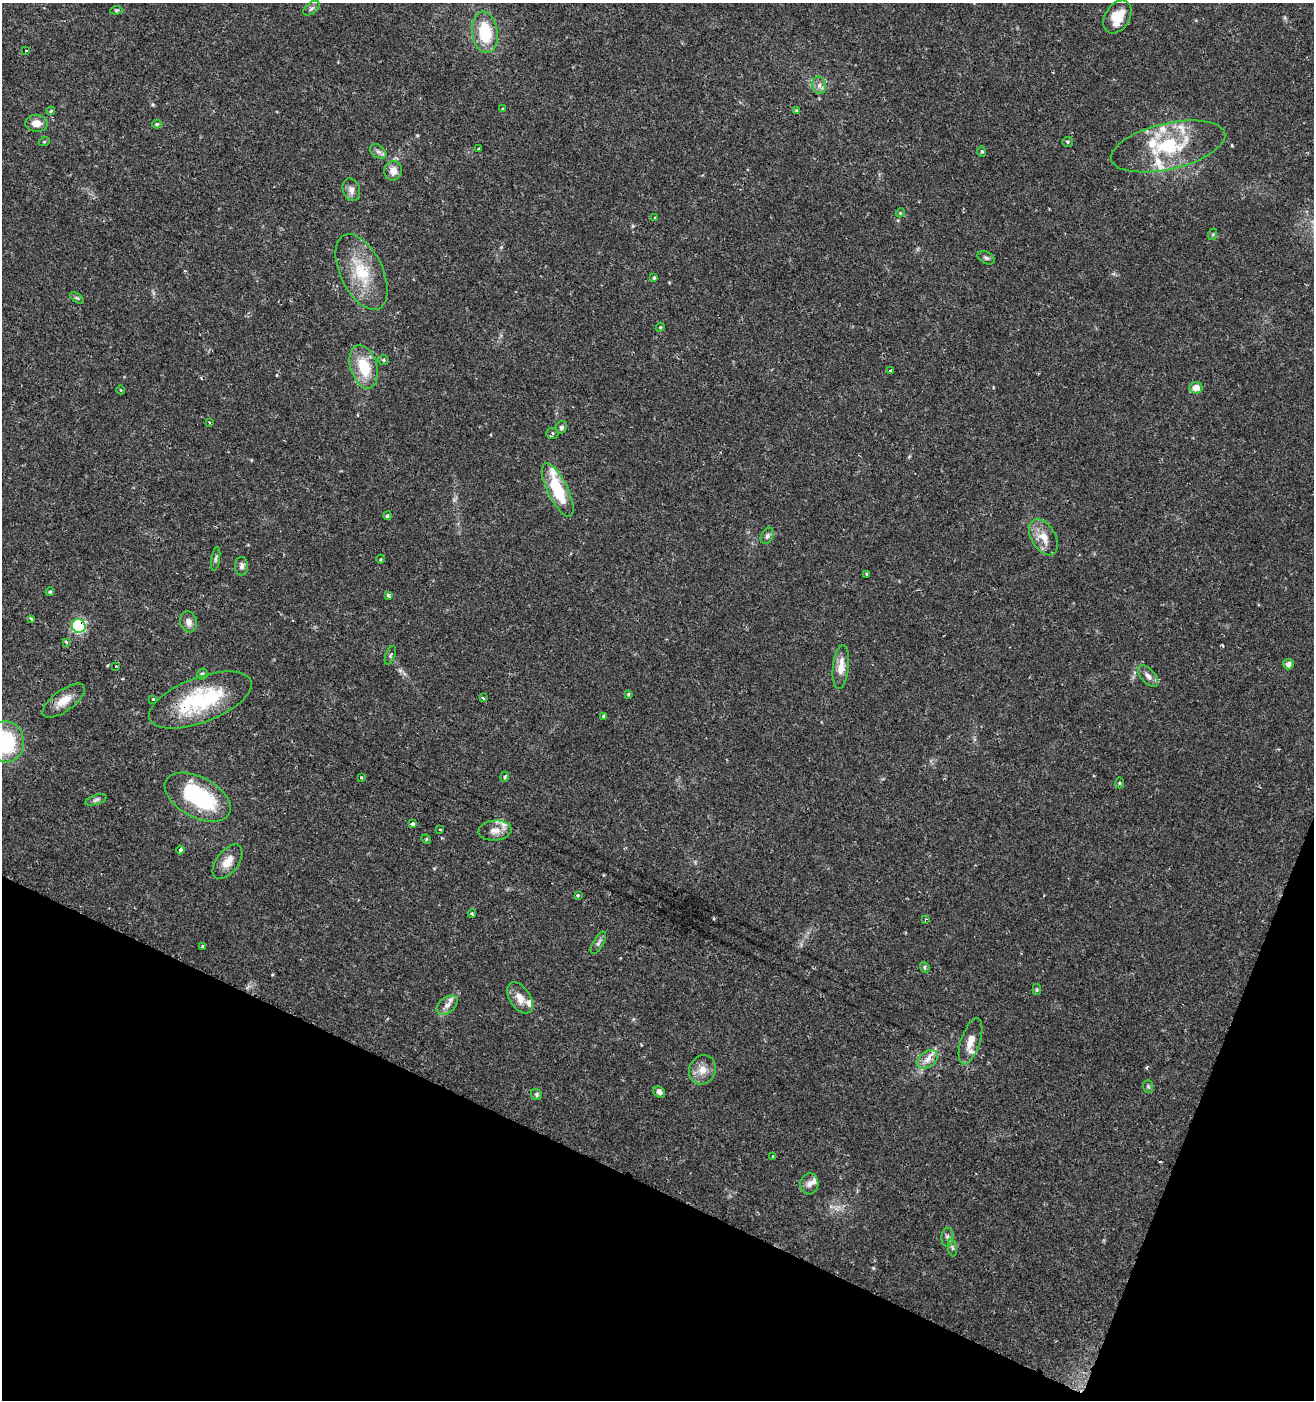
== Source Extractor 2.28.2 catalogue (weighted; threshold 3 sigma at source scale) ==
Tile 15 of 4 x 4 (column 3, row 4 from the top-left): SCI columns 2903-4214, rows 6-1403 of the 5735 x 5611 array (HDU 1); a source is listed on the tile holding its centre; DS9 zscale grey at full resolution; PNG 1316 x 1402 px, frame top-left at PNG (2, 3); each listed source drawn as its Kron ellipse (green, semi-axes under 4 px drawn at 4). Shown black and unused: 19% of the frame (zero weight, under 2 of 3 exposures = <1% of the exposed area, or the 3 px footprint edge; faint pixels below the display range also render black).
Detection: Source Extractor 2.28.2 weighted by HDU 2 'WHT'; one run over the whole footprint, this tile lists its part. Background 0.0352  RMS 0.0032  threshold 0.0142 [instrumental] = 3 sigma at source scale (4.5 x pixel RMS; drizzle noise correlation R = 1.50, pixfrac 1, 0.0396/0.0396 arcsec/px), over >= 5 px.
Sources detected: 106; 1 inside a brighter object's white glare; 3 cosmic-ray / hot-pixel residue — neither listed nor drawn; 10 inside a brighter listed object's ellipse — not listed separately; the other 92 listed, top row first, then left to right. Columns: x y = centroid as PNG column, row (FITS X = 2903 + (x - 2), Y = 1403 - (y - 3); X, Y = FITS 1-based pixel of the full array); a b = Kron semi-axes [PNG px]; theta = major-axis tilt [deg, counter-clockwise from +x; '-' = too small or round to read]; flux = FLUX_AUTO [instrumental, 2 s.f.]
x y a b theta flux
311 8 9 5 38 0.79
116 10 6 4 6 0.46
1117 17 18 12 58 6.3
485 32 21 13 -82 13
26 50 3 2 - 0.22
819 85 9 6 -77 1.4
503 109 3 3 - 0.44
51 111 4 3 - 0.31
797 111 4 4 - 0.59
37 123 11 8 -3 2.9
157 124 4 4 - 0.44
44 142 5 3 - 0.28
1068 142 5 5 - 0.45
1168 146 58 23 13 23
478 149 3 3 - 0.59
982 151 5 4 - 0.46
378 152 9 6 -38 1
393 171 10 9 - 2.4
351 190 11 8 -71 1.7
900 213 4 3 - 0.3
655 218 4 3 - 0.86
1213 234 6 3 72 0.37
986 258 9 5 -29 0.79
361 272 40 21 -64 14
654 278 4 3 - 0.34
77 298 8 4 -35 0.46
660 327 4 4 - 0.33
383 360 5 4 - 0.44
364 367 22 13 -73 11
891 371 4 3 - 0.6
1196 388 6 6 - 3.3
121 390 4 3 - 0.27
209 422 3 3 - 0.4
561 427 6 5 - 0.81
552 433 6 5 - 0.78
558 490 29 10 -64 15
387 516 4 4 - 0.51
767 536 8 6 65 0.87
1044 537 20 12 -59 4.5
216 559 12 3 80 0.72
381 559 4 3 - 0.27
241 566 9 6 -88 1
867 574 4 3 - 0.33
50 592 4 4 - 0.4
388 595 3 3 - 0.95
31 619 4 3 - 1.5
189 622 11 8 -73 2
79 626 7 6 - 34
66 642 3 3 - 1.2
390 655 10 5 69 0.6
1288 664 5 5 - 1.2
116 666 3 2 - 0.27
841 667 22 8 84 4
202 674 5 5 - 0.78
1148 676 13 6 -48 1.7
628 694 4 4 - 0.31
483 698 3 3 - 0.45
153 699 3 3 - 0.88
200 700 54 22 21 28
64 701 25 10 36 4.6
603 716 4 3 - 2.3
6 742 20 18 -80 24
505 777 5 4 - 0.39
362 778 3 2 - 0.48
1119 783 5 3 - 0.32
198 797 36 20 -28 27
96 800 11 5 17 0.86
413 824 3 3 - 1.5
440 829 4 2 - 0.31
495 830 16 10 5 2.7
426 839 5 4 - 0.3
180 850 4 3 - 0.8
228 862 20 11 53 4
578 896 3 3 - 1.4
472 914 4 3 - 0.5
926 920 4 3 - 0.51
598 943 12 5 60 0.99
202 946 3 3 - 0.56
925 967 5 4 - 0.5
1037 989 6 4 84 0.38
520 998 17 10 -57 3.4
447 1005 12 7 41 1.8
971 1041 24 9 72 3.8
927 1059 12 8 35 2.4
702 1070 15 13 64 3.4
1148 1086 6 5 - 0.5
659 1092 6 5 - 1.2
536 1094 6 5 - 0.57
773 1156 3 3 - 1.3
809 1184 10 9 - 1.6
948 1237 9 6 84 1.1
952 1248 9 4 -82 0.84
Overlapping masked pixels (flux is a lower limit): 4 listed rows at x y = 79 626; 200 700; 926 920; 927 1059
Isophote crosses this tile's border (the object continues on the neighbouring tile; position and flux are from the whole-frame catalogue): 1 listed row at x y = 6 742